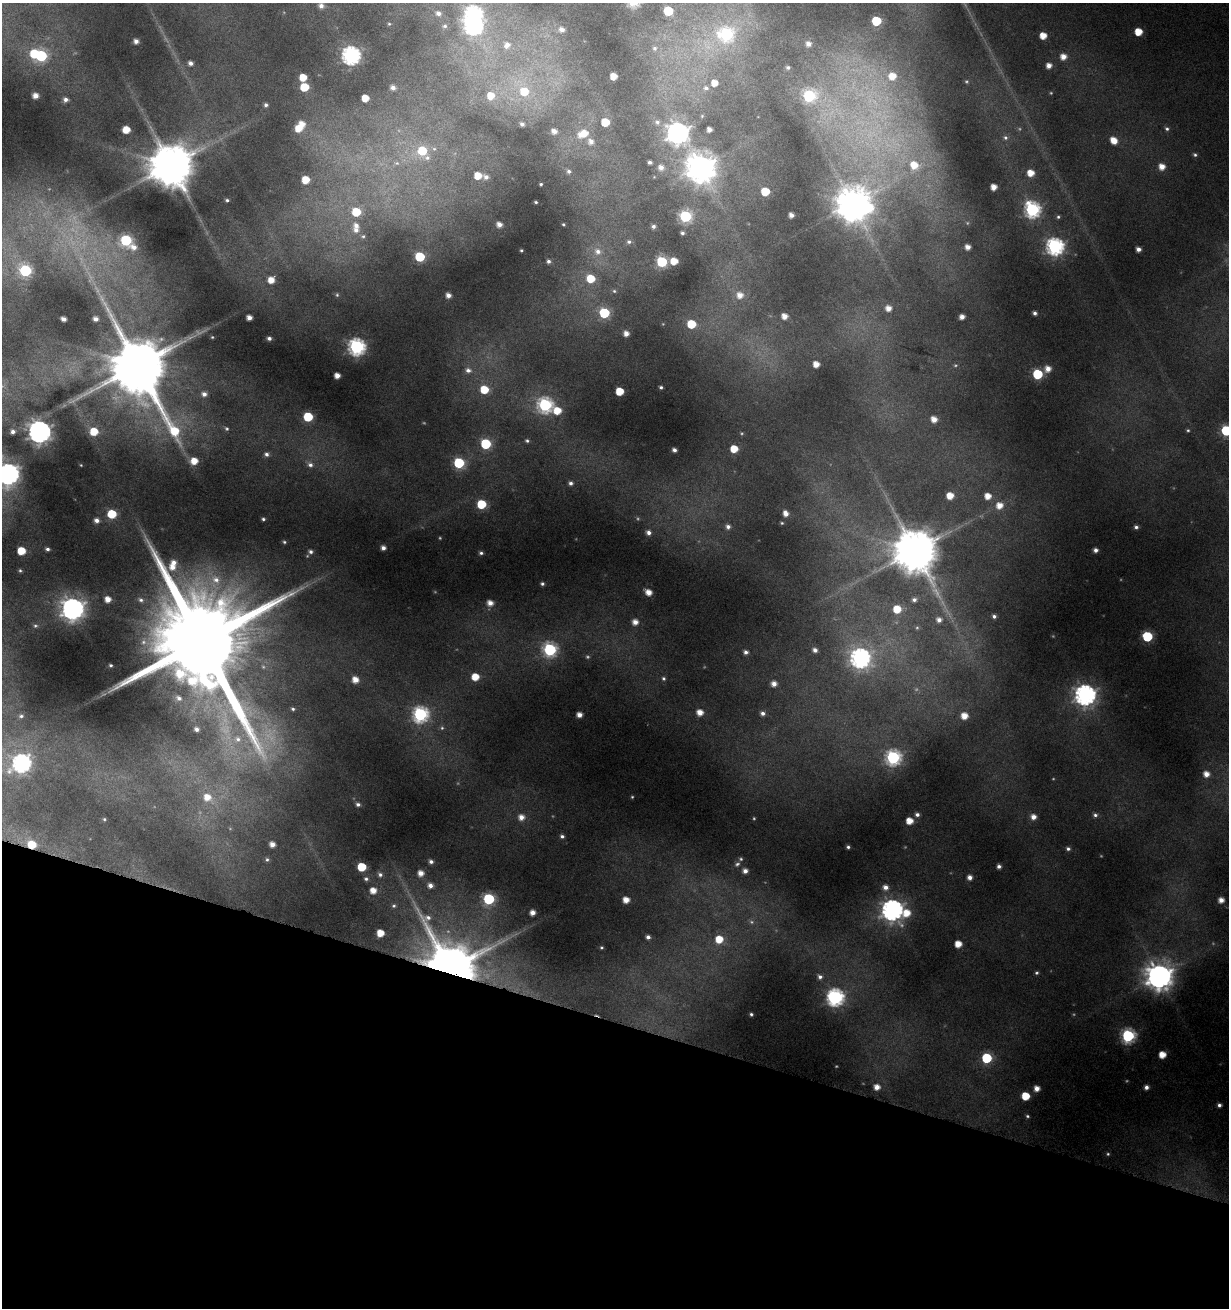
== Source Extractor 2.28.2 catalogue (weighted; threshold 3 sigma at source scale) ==
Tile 15 of 4 x 4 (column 3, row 4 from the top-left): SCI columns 2685-3911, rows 24-1329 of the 5462 x 5246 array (HDU 1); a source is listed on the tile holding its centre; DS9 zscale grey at full resolution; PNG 1231 x 1310 px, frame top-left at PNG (2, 3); no overlay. Shown black and unused: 22% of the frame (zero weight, under 4 of 8 exposures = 2% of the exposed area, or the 3 px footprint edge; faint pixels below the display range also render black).
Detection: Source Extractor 2.28.2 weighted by HDU 2 'WHT'; one run over the whole footprint, this tile lists its part. Background 0.0173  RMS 0.0094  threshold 0.0386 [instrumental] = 3 sigma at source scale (4.09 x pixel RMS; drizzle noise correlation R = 1.36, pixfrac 0.8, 0.0396/0.0396 arcsec/px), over >= 5 px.
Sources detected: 281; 13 too faint to see at this stretch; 2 inside a brighter object's white glare — not listed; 5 inside a brighter listed object's ellipse — not listed separately; the other 261 listed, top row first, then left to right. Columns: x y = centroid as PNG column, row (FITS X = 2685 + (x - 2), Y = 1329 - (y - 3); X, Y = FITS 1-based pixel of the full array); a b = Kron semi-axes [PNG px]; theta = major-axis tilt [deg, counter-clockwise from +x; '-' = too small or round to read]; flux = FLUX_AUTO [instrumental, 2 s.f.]
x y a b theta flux
321 6 5 5 - 3.4
668 11 6 6 - 43
438 13 6 5 - 3
876 21 6 5 - 43
389 24 3 2 - 0.59
445 26 6 5 - 1.8
473 26 8 7 - 270
562 30 7 6 - 4.7
1138 32 5 5 - 16
726 34 9 8 - 110
1043 36 5 5 - 12
136 41 4 4 - 4.1
808 44 5 5 - 4.3
507 45 10 8 52 7.3
655 48 7 7 - 3.1
351 55 7 7 - 310
41 56 6 6 - 72
1063 57 6 6 - 7.6
191 63 4 4 - 3.3
1049 65 5 5 - 6
788 67 5 4 - 1.7
613 76 5 5 - 10
892 76 8 8 - 13
303 77 5 5 - 15
714 83 6 6 - 9.3
304 87 6 5 - 23
393 87 6 6 - 4.2
706 88 8 6 -9 3.2
524 91 10 10 - 20
35 96 5 4 - 6.1
490 96 7 7 - 13
809 96 7 6 - 89
365 98 5 5 - 13
65 100 5 5 - 3.1
266 105 5 5 - 2.1
702 116 5 4 - 0.94
605 122 5 5 - 23
657 122 8 7 - 2.9
522 124 4 4 - 2.5
299 129 6 6 - 11
709 129 4 4 - 4.7
1167 129 6 5 - 1.6
126 130 5 5 - 15
554 131 5 5 - 4.8
584 133 7 7 - 10
678 133 8 8 - 650
1005 137 7 6 - 2.3
1114 140 7 5 -46 12
591 141 7 7 - 4.5
422 151 7 7 - 23
1195 155 5 5 - 1.5
427 158 7 7 - 2.6
650 162 4 3 - 2
397 163 6 5 - 1.6
171 165 12 11 - 3900
914 165 11 9 -37 16
661 167 7 6 - 5.1
1162 167 5 5 - 8.5
701 168 9 9 - 1400
569 171 5 5 - 1.8
1031 173 5 5 - 11
478 176 5 5 - 13
486 177 5 5 - 2.8
306 180 6 6 - 17
541 184 3 3 - 0.84
994 187 5 5 - 7.7
765 191 5 5 - 23
227 200 4 3 - 1.3
536 202 3 2 - 0.83
853 204 11 10 - 2000
1032 210 7 7 - 210
356 212 6 6 - 27
791 215 4 4 - 4.4
685 216 6 6 - 100
1058 217 5 4 - 1.3
499 224 4 4 - 4.8
563 224 3 2 - 0.75
356 225 10 8 -46 6.3
653 226 5 5 - 2.3
682 233 5 4 - 1.9
363 236 6 6 - 1.7
126 240 6 6 - 88
629 242 6 5 - 1.9
1055 246 7 7 - 280
134 247 10 9 - 7.9
968 247 5 5 - 6.2
1138 249 4 4 - 4.1
521 250 3 2 - 0.87
598 251 9 8 - 4.7
420 257 6 6 - 48
548 261 4 4 - 2.1
674 261 6 5 - 13
662 262 6 6 - 73
25 270 6 6 - 100
591 279 7 6 - 20
271 280 6 6 - 11
614 291 5 5 - 1.3
337 295 5 4 - 1.2
448 295 4 4 - 4.4
740 295 7 7 - 7.4
888 308 5 5 - 6.7
604 313 6 6 - 58
1035 313 4 4 - 2.5
784 316 5 4 - 6.7
962 317 4 4 - 5.4
249 318 5 4 - 5.9
64 319 4 4 - 3.8
95 319 4 4 - 3.9
691 324 6 5 - 26
626 333 5 5 - 5.8
212 337 4 4 - 0.84
269 338 4 3 - 2.4
356 347 7 7 - 250
816 364 5 5 - 8
138 366 21 14 -56 8000
1048 369 7 6 - 7.4
468 370 8 6 -15 3.5
1037 374 6 6 - 54
337 376 4 4 - 7.2
661 387 3 3 - 1.4
484 389 6 6 - 22
619 391 5 5 - 20
204 394 7 6 - 4.3
545 405 7 7 - 160
557 411 7 6 - 16
308 417 6 6 - 43
934 419 5 4 - 7.8
227 429 5 5 - 1.4
1188 430 4 4 - 1.1
1226 430 6 6 - 72
94 431 6 6 - 19
13 432 4 3 - 2.6
39 432 8 7 - 670
527 441 5 4 - 1.4
486 444 6 6 - 51
734 449 5 5 - 17
674 450 4 4 - 2.8
266 454 6 6 - 2.7
194 461 6 6 - 12
459 463 6 6 - 69
81 465 3 3 - 0.53
310 465 8 7 - 3.6
8 474 8 8 - 470
571 483 5 5 - 2.6
950 496 5 5 - 12
988 496 6 5 - 9.3
481 504 6 6 - 36
999 505 7 7 - 9.1
785 513 6 5 - 5.8
112 514 6 5 - 32
263 519 3 3 - 1.3
96 520 5 5 - 3.6
782 523 4 4 - 0.94
728 527 5 5 - 3
1136 527 4 3 - 1.9
648 532 6 5 - 3.8
284 542 4 3 - 1.1
383 548 4 4 - 4
47 549 4 4 - 2.1
1095 550 4 4 - 3.2
21 551 6 5 - 20
915 551 12 11 - 3800
311 552 5 5 - 2.4
481 553 4 4 - 1.7
172 567 9 8 - 10
20 570 5 4 - 1.2
216 580 14 12 -38 14
542 584 4 4 - 1.6
648 592 5 5 - 8.3
108 599 6 5 - 8.6
141 600 9 7 -34 3.9
914 600 6 5 - 2.7
490 603 6 5 - 6.6
73 609 8 8 - 670
897 609 6 6 - 17
994 616 4 3 - 1.9
939 620 6 5 - 4.3
635 622 5 5 - 6.7
35 626 7 6 - 2.1
917 628 6 4 0 1.2
1147 636 6 6 - 62
201 642 34 22 -24 27000
550 650 7 7 - 140
815 650 5 4 - 3.4
746 652 5 5 - 2.9
860 658 8 8 - 330
111 665 3 3 - 1.1
475 677 5 5 - 15
663 678 5 5 - 1.5
355 680 6 6 - 9.4
774 684 5 5 - 5.5
1085 695 8 8 - 450
179 698 7 6 - 3.2
293 709 4 3 - 1.2
700 712 6 5 - 8.8
763 713 5 5 - 3.1
420 714 7 7 - 190
579 715 5 4 - 5.8
21 716 5 4 - 1.4
964 716 7 7 - 11
442 728 6 5 - 1.4
196 729 5 5 - 3
238 739 10 8 -56 6.3
893 757 7 7 - 180
21 763 7 7 - 300
1206 774 6 5 - 6.9
207 797 8 8 - 11
632 797 4 3 - 0.81
358 804 5 4 - 2.4
917 814 6 5 - 2.8
1095 815 6 5 - 2
521 817 7 6 - 6.6
1033 817 6 6 - 5.5
104 819 4 4 - 1
909 821 5 5 - 12
562 836 5 4 - 2.1
272 844 5 4 - 5.9
32 845 6 5 - 20
848 847 4 4 - 1.6
1068 849 5 4 - 1.9
267 859 6 5 - 1.5
431 862 4 3 - 2.3
737 864 7 5 21 2
999 866 4 4 - 2.8
362 867 6 5 - 30
745 871 5 5 - 4.3
421 873 5 4 - 6.4
380 875 6 5 - 2.1
970 877 5 4 - 4.7
366 879 5 4 - 1.7
430 885 5 4 - 4.1
885 887 6 6 - 5
373 890 5 5 - 8.5
489 899 6 6 - 81
626 900 5 5 - 8.6
1221 900 5 4 - 6
394 906 5 5 - 1.3
892 910 8 8 - 520
533 913 4 4 - 5.9
907 913 8 8 - 14
380 933 5 5 - 14
648 937 4 4 - 2.6
719 939 6 6 - 17
958 944 5 5 - 11
601 948 3 3 - 0.86
450 969 14 11 -27 6400
1037 973 5 4 - 1.3
1159 976 9 9 - 1000
820 977 6 6 - 2.6
835 997 8 7 - 250
751 1014 3 3 - 1.3
1128 1036 7 6 - 140
1162 1055 5 5 - 12
986 1058 6 6 - 51
877 1087 6 6 - 6.9
1146 1087 5 4 - 3.4
1037 1088 5 5 - 6.2
1025 1096 6 5 - 21
1219 1105 4 4 - 2.6
1027 1116 5 4 - 1.3
1108 1154 5 5 - 1.3
Overlapping masked pixels (flux is a lower limit): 2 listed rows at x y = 32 845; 450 969
Isophote crosses this tile's border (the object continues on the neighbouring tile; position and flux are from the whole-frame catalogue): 2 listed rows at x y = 1226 430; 8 474